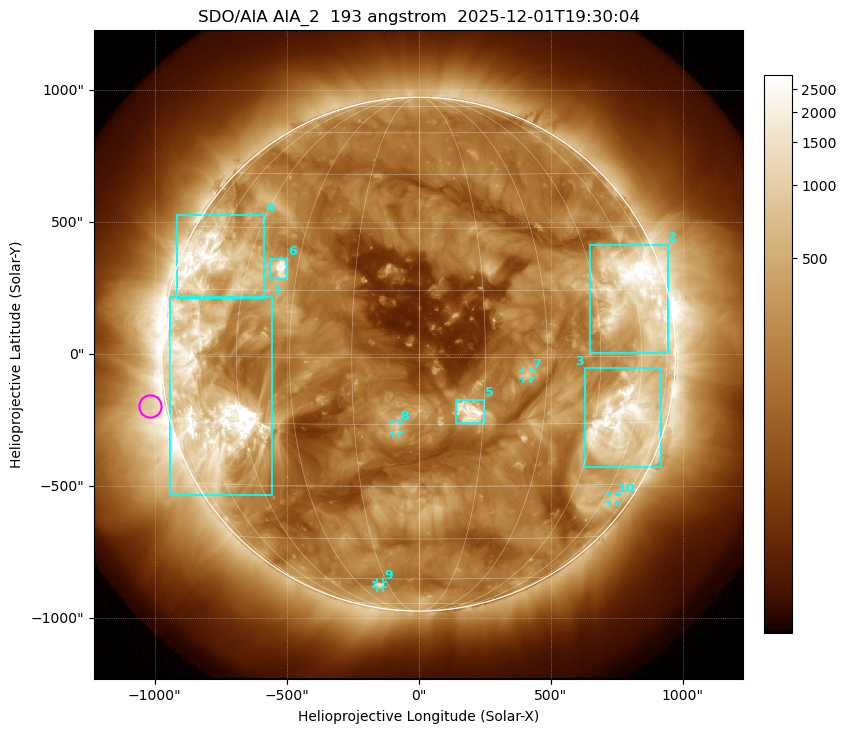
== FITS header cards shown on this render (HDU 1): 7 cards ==
TELESCOP= 'SDO/AIA '           / For AIA: SDO/AIA
INSTRUME= 'AIA_2   '           / For AIA: AIA_ATA1, AIA_ATA2, AIA_ATA3 or AIA_AT
WAVELNTH=                  193 / [angstrom] Wavelength
WAVEUNIT= 'angstrom'           / Wavelength unit: angstrom
DATE-OBS= '2025-12-01T19:30:04.843' / [ISO] Date when observation started; ISO 8
CTYPE1  = 'HPLN-TAN'           / CTYPE1: HPLN
CTYPE2  = 'HPLT-TAN'           / CTYPE2: HPLT

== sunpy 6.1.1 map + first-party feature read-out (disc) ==
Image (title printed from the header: SDO/AIA AIA_2  193 angstrom  2025-12-01T19:30:04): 1024 x 1024 px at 2.4 arcsec/px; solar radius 974 arcsec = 406 px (full disc in frame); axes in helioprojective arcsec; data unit not stated in the header (colour bar unlabelled)
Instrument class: DISC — disc imager (sunpy class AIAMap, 193 A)
Bright regions (active regions / flare kernels): reference = the median radial profile (limb darkening/brightening removed); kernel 9 px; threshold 5 sigma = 523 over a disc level ~193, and >= 1.15x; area >= 12 px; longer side >= 10 px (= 24 arcsec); searched inside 0.97 R_sun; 10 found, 10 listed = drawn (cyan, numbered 1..; 4 of them under ~33 arcsec drawn as corner ticks so the feature stays visible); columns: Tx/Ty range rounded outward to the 5 arcsec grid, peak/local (2 s.f.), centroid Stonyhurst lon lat
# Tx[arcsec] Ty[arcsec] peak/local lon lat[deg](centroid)
1 -945..-555 -535..215 24 -56 -10
2 650..945 5..415 20 +59 +14
3 630..920 -430..-50 12 +55 -15
4 -915..-585 210..525 10 -58 +21
5 140..250 -265..-170 16 +12 -12
6 -565..-495 280..365 16 -35 +20
7 395..425 -90..-65 5.5 +25 -4
8 -95..-75 -300..-260 5.2 -5 -16
9 -160..-135 -885..-865 5.3 -19 -63
10 725..750 -560..-535 3.2 +65 -34
Off-limb structures (1.02-1.3 R_sun): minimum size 162 px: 2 found; the strongest spans PA ~65..135 deg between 1.02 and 1.3 R_sun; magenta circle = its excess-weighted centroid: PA ~100 deg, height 1.07 R_sun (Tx ~-1020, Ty ~-195 arcsec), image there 2.8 x the reference